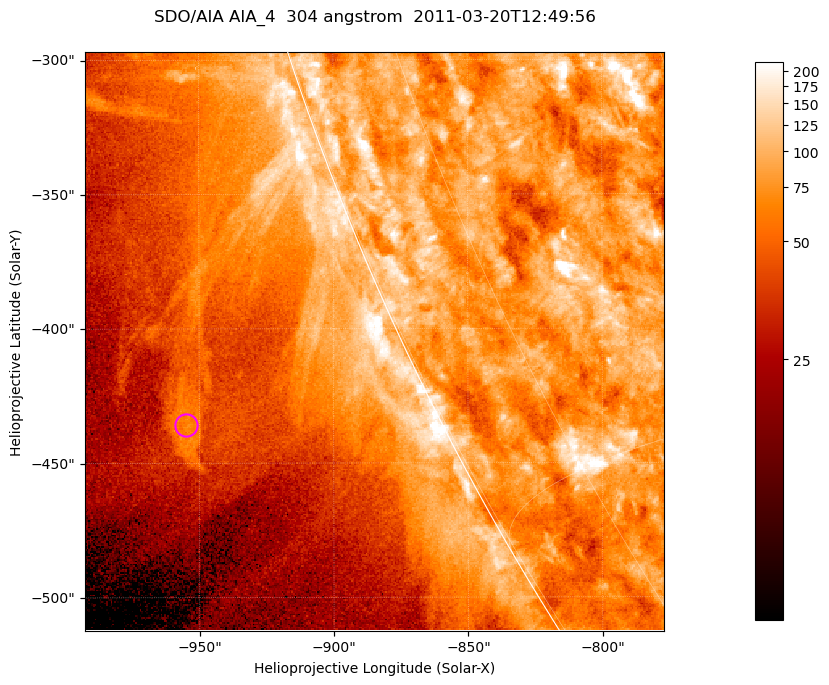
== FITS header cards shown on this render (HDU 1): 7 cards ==
TELESCOP= 'SDO/AIA '           / For AIA: SDO/AIA
INSTRUME= 'AIA_4   '           / For AIA: AIA_ATA1, AIA_ATA2, AIA_ATA3 or AIA_AT
WAVELNTH=                  304 / [angstrom] Wavelength
WAVEUNIT= 'angstrom'           / Wavelength unit: angstrom
DATE-OBS= '2011-03-20T12:49:56.123' / [ISO] Date when observation started; ISO 8
CTYPE1  = 'HPLN-TAN'           / CTYPE1; Typically HPLN
CTYPE2  = 'HPLT-TAN'           / CTYPE2; Typically HPLT

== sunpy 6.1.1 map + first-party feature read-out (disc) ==
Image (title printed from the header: SDO/AIA AIA_4  304 angstrom  2011-03-20T12:49:56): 359 x 359 px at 0.6 arcsec/px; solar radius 964 arcsec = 1606 px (partial field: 0.7% of the solar disc is inside the frame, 44% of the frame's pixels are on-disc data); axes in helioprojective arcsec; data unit not stated in the header (colour bar unlabelled)
Orientation: roll -0.132 deg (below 1 deg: not rotated)
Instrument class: DISC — disc imager (sunpy class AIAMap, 304 A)
Bright regions (active regions / flare kernels): reference = the on-disc median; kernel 3 px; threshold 5 sigma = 126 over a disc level ~79.8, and >= 1.15x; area >= 128 px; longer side >= 4 px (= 2.4 arcsec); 0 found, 0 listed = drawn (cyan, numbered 1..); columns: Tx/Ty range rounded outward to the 2 arcsec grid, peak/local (2 s.f.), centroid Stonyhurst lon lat
Off-limb structures (1.02-1.3 R_sun): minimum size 64 px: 7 found; the strongest spans PA ~115 deg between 1.08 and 1.1 R_sun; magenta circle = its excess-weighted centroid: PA ~115 deg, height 1.09 R_sun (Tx ~-954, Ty ~-436 arcsec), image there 1.9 x the reference